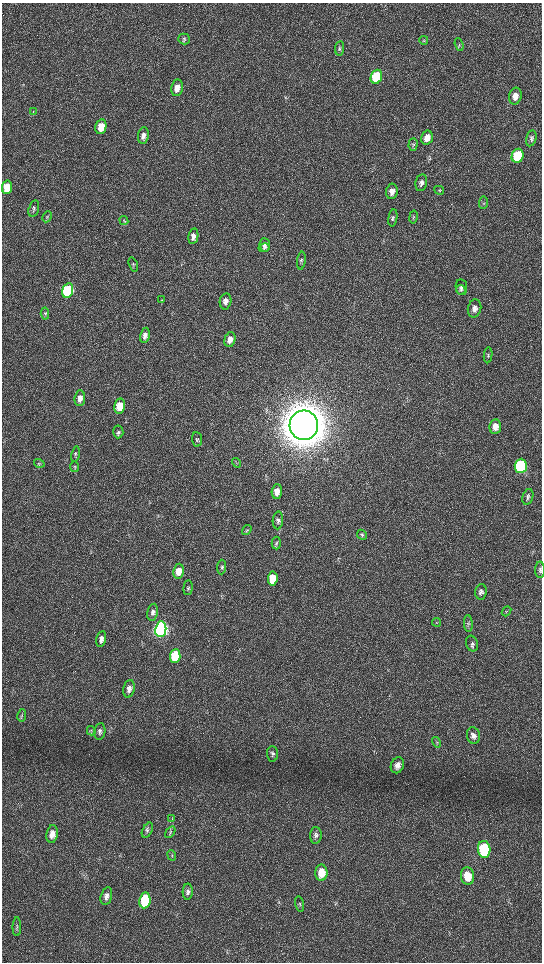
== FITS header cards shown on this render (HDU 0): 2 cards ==
NAXIS1  =                 1080 / length of data axis 1
NAXIS2  =                 1920 / length of data axis 2

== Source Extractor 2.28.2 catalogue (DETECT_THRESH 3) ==
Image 1080 x 1920 px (HDU 0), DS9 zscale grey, zoomed out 1/2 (1 PNG px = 2 x 2 image px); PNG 544 x 964 px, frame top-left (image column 1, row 1919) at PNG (2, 3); each listed source drawn as its Kron ellipse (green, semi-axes under 4 px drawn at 4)
Background 517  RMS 36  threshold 108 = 3 sigma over >= 5 px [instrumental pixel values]
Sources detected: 93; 1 cannot appear on this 1/2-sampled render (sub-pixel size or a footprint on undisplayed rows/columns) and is neither listed nor drawn; the other 92 listed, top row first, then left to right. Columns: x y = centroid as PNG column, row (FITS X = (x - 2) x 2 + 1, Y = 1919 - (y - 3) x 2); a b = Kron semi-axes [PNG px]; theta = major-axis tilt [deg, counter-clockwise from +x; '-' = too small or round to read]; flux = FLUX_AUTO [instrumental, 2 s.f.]
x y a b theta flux
184 39 6 5 - 1.4e+04
424 40 4 3 - 8.3e+03
459 45 6 2 -71 8.0e+03
340 48 7 4 83 1.4e+04
376 77 7 5 70 3.8e+05
177 88 8 6 82 6.7e+04
515 96 8 6 77 5.2e+04
33 111 3 2 - 3.5e+03
101 127 7 5 78 1.1e+05
143 136 8 5 82 3.8e+04
427 138 7 5 75 6.4e+04
531 138 8 5 77 2.0e+04
413 144 6 4 86 1.2e+04
518 156 7 6 - 3.2e+05
421 183 8 5 79 3.0e+04
7 187 7 5 78 1.5e+05
439 190 5 4 - 9.9e+03
392 191 8 6 81 4.3e+04
484 203 6 3 84 8.9e+03
34 208 8 5 75 1.7e+04
47 217 6 4 61 1.0e+04
413 217 6 3 79 8.7e+03
393 218 8 4 79 1.5e+04
124 220 5 4 - 9.0e+03
193 236 8 5 80 3.2e+04
265 245 7 5 -86 2.1e+04
264 248 5 3 - 9.3e+03
301 261 9 4 83 1.6e+04
133 264 7 3 -72 9.9e+03
461 287 8 5 -80 2.6e+04
461 290 5 4 - 1.3e+04
68 291 7 5 74 1.0e+06
162 300 4 3 - 6.1e+03
225 301 8 5 78 3.9e+04
474 308 9 6 75 4.0e+04
45 314 6 4 -85 1.1e+04
145 335 8 4 80 3.4e+04
230 340 7 5 74 5.6e+04
488 355 8 4 85 1.3e+04
80 398 8 5 85 4.4e+04
120 406 7 5 79 1.4e+05
304 425 15 14 - 2.9e+07
495 427 7 5 83 6.9e+04
118 432 6 5 - 1.7e+04
197 439 7 5 -85 1.3e+04
75 454 8 4 79 1.4e+04
39 463 5 4 - 9.5e+03
236 463 5 3 - 7.3e+03
521 466 7 6 - 9.7e+05
74 467 5 4 - 1.2e+04
277 492 7 5 87 6.3e+04
528 497 8 5 74 1.8e+04
278 520 9 5 87 2.4e+04
247 530 5 4 - 1.1e+04
362 535 5 4 - 1.2e+04
276 543 6 4 -88 1.5e+04
221 567 7 4 87 1.4e+04
540 570 8 5 -89 1.9e+04
178 571 7 5 82 8.3e+04
273 579 7 5 84 2.1e+05
188 588 7 4 86 1.3e+04
481 592 8 6 85 2.6e+04
507 611 5 2 - 5.4e+03
153 612 8 5 78 2.4e+04
436 622 4 3 - 5.6e+03
468 624 8 3 -86 1.3e+04
161 629 8 5 83 4.1e+06
101 639 8 5 78 3.1e+04
472 644 8 6 -71 2.0e+04
175 656 7 5 85 4.4e+05
129 689 9 5 80 3.9e+04
22 715 6 2 81 6.8e+03
91 731 4 3 - 7.9e+03
100 731 8 5 81 2.1e+04
473 736 8 6 -79 3.6e+04
437 742 5 4 - 1.1e+04
272 754 7 5 -88 2.1e+04
397 765 8 6 67 3.9e+04
172 819 4 2 - 5.8e+03
147 830 8 4 62 1.9e+04
170 832 6 3 57 1.2e+04
52 834 9 5 80 5.5e+04
316 835 8 5 87 2.4e+04
484 849 8 6 -86 4.8e+05
172 855 5 4 - 1.2e+04
321 873 8 6 89 1.1e+05
467 876 9 6 -83 1.3e+05
188 892 8 5 88 2.6e+04
106 896 9 5 75 3.0e+04
145 900 8 5 82 3.9e+05
299 904 8 4 -77 1.3e+04
17 927 9 3 90 1.3e+04
At the frame edge (FLAGS 8, measured only in part): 1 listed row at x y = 540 570
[1 sub-pixel or undisplayed-footprint detection neither listed nor drawn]